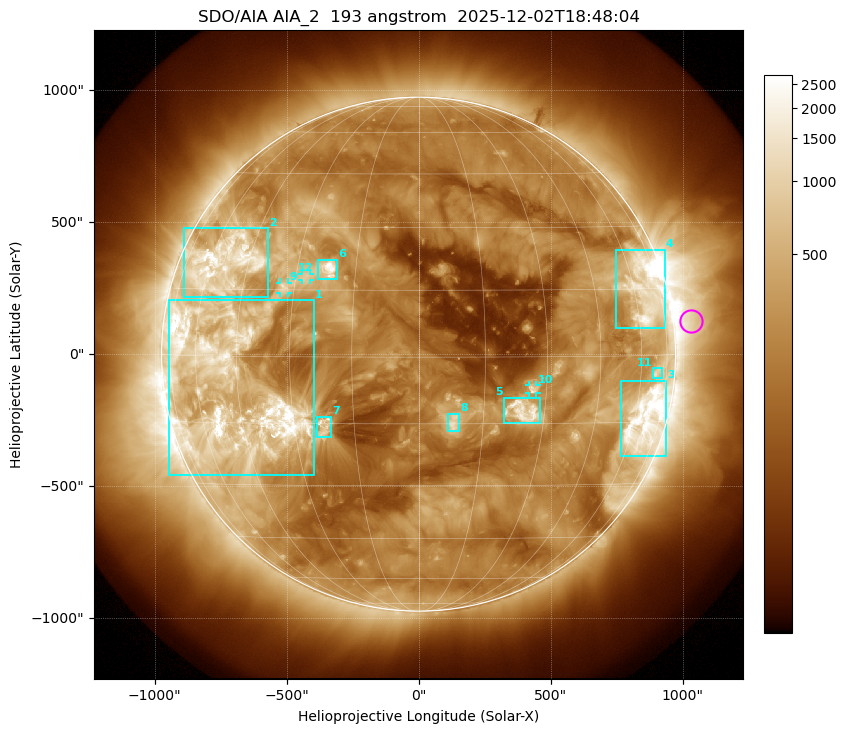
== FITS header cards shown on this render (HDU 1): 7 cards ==
TELESCOP= 'SDO/AIA '           / For AIA: SDO/AIA
INSTRUME= 'AIA_2   '           / For AIA: AIA_ATA1, AIA_ATA2, AIA_ATA3 or AIA_AT
WAVELNTH=                  193 / [angstrom] Wavelength
WAVEUNIT= 'angstrom'           / Wavelength unit: angstrom
DATE-OBS= '2025-12-02T18:48:04.843' / [ISO] Date when observation started; ISO 8
CTYPE1  = 'HPLN-TAN'           / CTYPE1: HPLN
CTYPE2  = 'HPLT-TAN'           / CTYPE2: HPLT

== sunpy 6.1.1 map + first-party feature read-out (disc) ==
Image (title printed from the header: SDO/AIA AIA_2  193 angstrom  2025-12-02T18:48:04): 1024 x 1024 px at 2.4 arcsec/px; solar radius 974 arcsec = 406 px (full disc in frame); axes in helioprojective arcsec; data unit not stated in the header (colour bar unlabelled)
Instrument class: DISC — disc imager (sunpy class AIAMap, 193 A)
Bright regions (active regions / flare kernels): reference = the median radial profile (limb darkening/brightening removed); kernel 9 px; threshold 5 sigma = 587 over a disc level ~209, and >= 1.15x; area >= 12 px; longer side >= 10 px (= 24 arcsec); searched inside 0.97 R_sun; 12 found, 12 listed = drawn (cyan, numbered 1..; 3 of them under ~33 arcsec drawn as corner ticks so the feature stays visible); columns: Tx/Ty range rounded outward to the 5 arcsec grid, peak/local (2 s.f.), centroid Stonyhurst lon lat
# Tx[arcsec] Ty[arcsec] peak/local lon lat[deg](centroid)
1 -945..-395 -460..205 16 -48 -8
2 -890..-565 215..480 13 -54 +21
3 765..940 -385..-100 15 +65 -15
4 745..935 95..395 10 +65 +15
5 325..460 -260..-165 11 +25 -12
6 -385..-310 285..360 18 -22 +20
7 -385..-330 -315..-235 8.3 -22 -16
8 110..155 -295..-225 8.4 +8 -15
9 -525..-495 230..270 5.1 -33 +16
10 420..450 -150..-115 8.7 +26 -7
11 885..925 -90..-50 4.5 +68 -4
12 -445..-410 280..305 4.3 -27 +18
Off-limb structures (1.02-1.3 R_sun): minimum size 162 px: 3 found; the strongest spans PA ~245..300 deg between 1.02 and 1.3 R_sun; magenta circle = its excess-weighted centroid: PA ~275 deg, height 1.07 R_sun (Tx ~1030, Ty ~125 arcsec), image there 3.2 x the reference